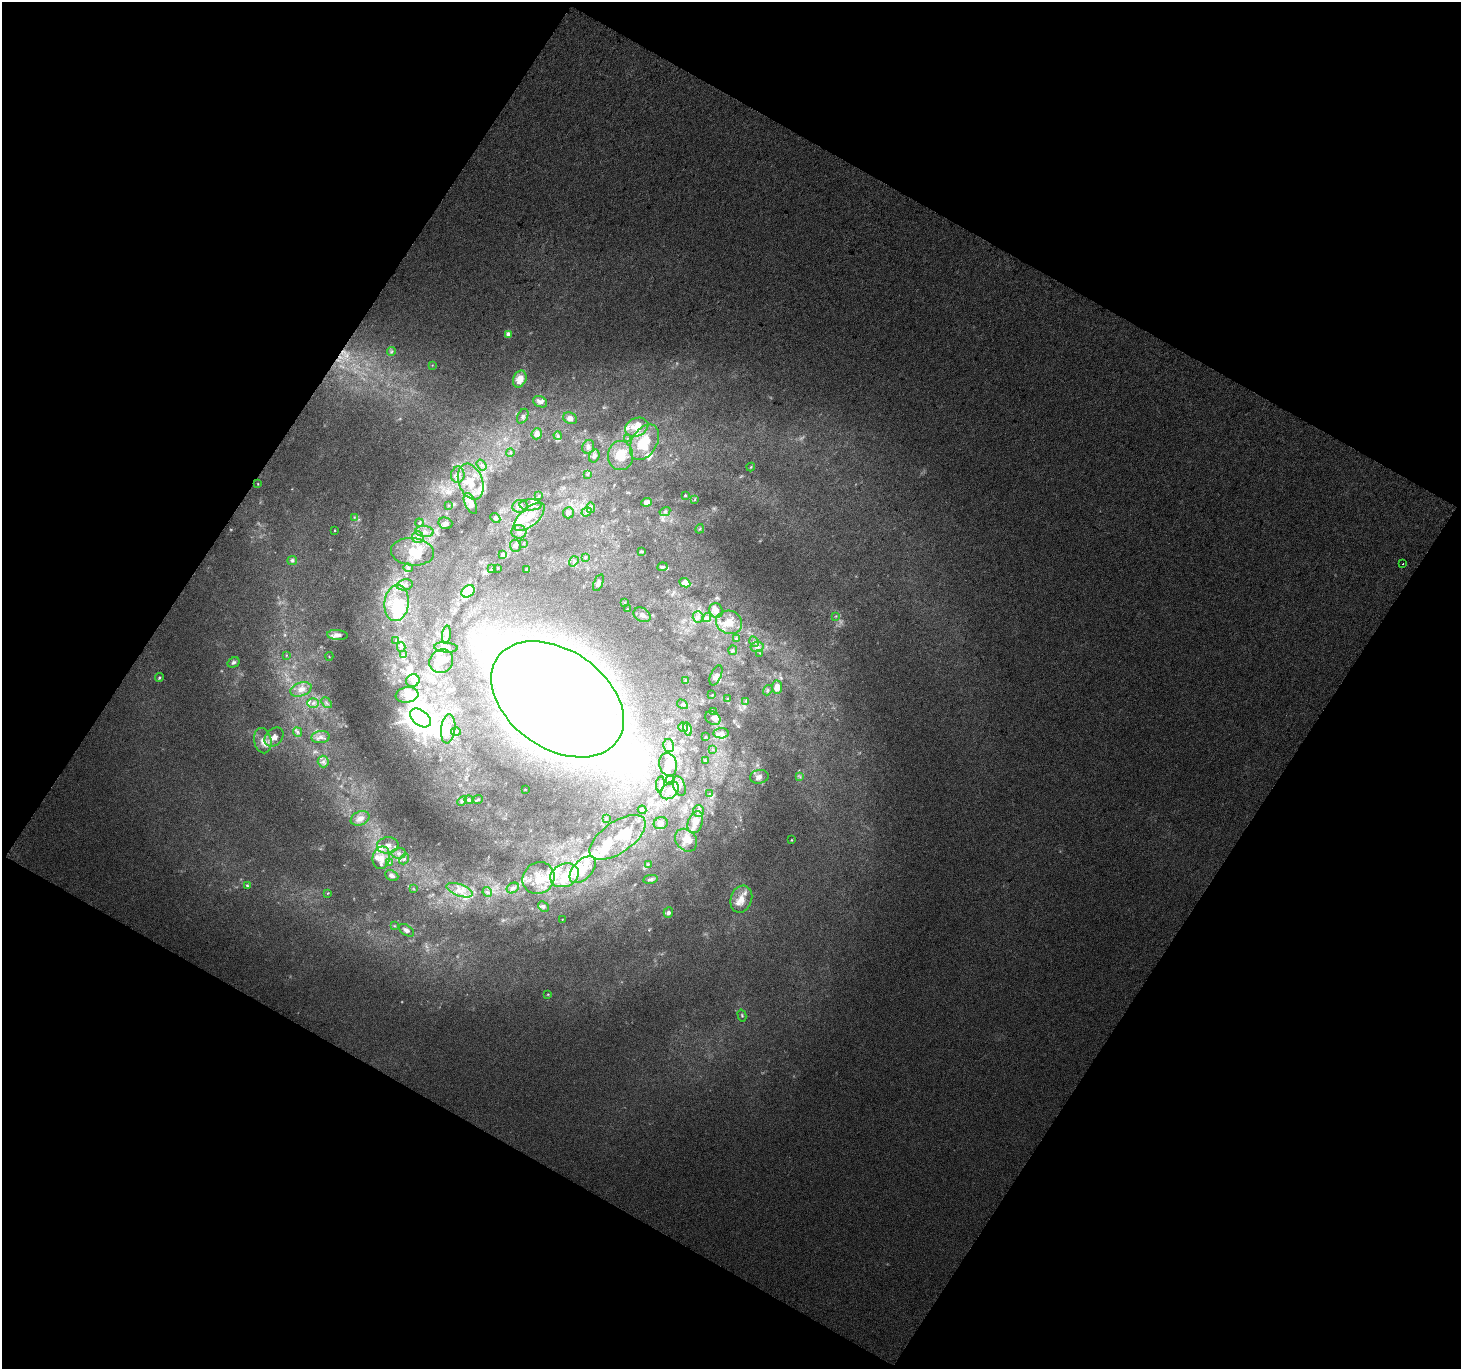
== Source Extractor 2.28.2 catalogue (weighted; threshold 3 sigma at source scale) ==
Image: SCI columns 1-2917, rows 102-2834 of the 2919 x 2953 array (HDU 1 of 3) = the unmasked area's bounding box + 8 px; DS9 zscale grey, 2 x 2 block average (1 PNG px = mean of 2 x 2 image px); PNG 1463 x 1371 px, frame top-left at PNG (2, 2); each listed source drawn as its Kron ellipse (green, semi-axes under 4 px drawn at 4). Shown black and unused: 48% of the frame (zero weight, under 3 of 4 exposures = <1% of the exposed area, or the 3 px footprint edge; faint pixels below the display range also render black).
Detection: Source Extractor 2.28.2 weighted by HDU 2 'WHT'. Background 0.0195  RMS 0.0082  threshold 0.0371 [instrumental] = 3 sigma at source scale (4.5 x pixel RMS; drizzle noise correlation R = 1.50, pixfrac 1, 0.0396/0.0396 arcsec/px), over >= 5 px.
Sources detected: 223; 1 too faint to see at this stretch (2 x 2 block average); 10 inside a brighter object's white glare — neither listed nor drawn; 48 inside a brighter listed object's ellipse — not listed separately; the other 164 listed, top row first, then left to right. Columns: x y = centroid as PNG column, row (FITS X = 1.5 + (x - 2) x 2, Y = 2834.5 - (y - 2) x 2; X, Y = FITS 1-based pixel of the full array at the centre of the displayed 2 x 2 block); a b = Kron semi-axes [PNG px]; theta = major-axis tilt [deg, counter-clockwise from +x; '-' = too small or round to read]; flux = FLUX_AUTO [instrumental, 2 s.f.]
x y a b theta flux
508 334 3 3 - 16
392 351 4 3 - 2.4
432 365 3 2 - 1.2
520 379 9 6 65 33
540 402 7 5 -26 9
523 416 8 5 65 5.1
570 418 7 5 -26 11
637 427 12 9 23 25
537 434 6 5 - 14
558 436 4 3 - 3.4
627 439 3 2 - 1.7
644 442 19 12 60 75
588 447 7 6 - 8.6
510 452 4 3 - 3.1
594 456 7 5 71 9.2
620 456 14 12 90 50
481 465 6 3 -54 4.4
751 467 4 3 - 2
458 475 8 7 - 9.7
587 475 4 3 - 2.4
471 482 18 12 -70 46
258 484 3 2 - 1.3
685 495 3 3 - 2
539 496 3 3 - 1.8
695 500 3 2 - 1.6
647 502 5 3 - 11
470 503 11 5 -66 25
449 505 3 2 - 1.2
531 505 11 5 -1 11
520 506 8 6 8 13
591 508 5 3 - 3.4
586 512 5 3 - 3.7
665 512 5 4 - 4.3
568 513 5 5 - 5.2
354 517 3 3 - 1.8
529 517 19 9 41 41
495 518 5 4 - 4.4
419 523 4 4 - 3.5
445 523 7 5 -15 7.4
700 529 5 2 - 2.1
335 530 2 2 - 1.6
425 532 9 5 -5 12
519 532 7 7 - 9.8
418 537 6 5 - 8.7
523 543 3 2 - 1.3
515 546 6 5 - 5.5
641 551 4 3 - 2.3
412 552 22 13 -5 44
502 555 4 4 - 7.3
585 558 3 3 - 2.5
292 560 5 4 - 5.2
574 561 5 4 - 4.3
1403 564 2 2 - 7.8
662 567 5 4 - 3.5
408 568 5 4 - 3.7
492 568 3 3 - 2.1
497 568 3 2 - 1.2
527 570 3 2 - 7
598 583 9 4 68 7.4
685 583 6 4 -26 22
405 585 8 5 12 7.3
468 591 7 5 41 37
397 603 18 12 84 70
625 603 3 2 - 1.3
627 609 3 2 - 1.2
716 611 7 6 - 16
642 615 9 6 -32 9.8
836 616 3 3 - 2
698 617 6 5 - 7.9
707 618 4 4 - 5.2
729 622 13 11 -21 30
337 635 10 5 -4 10
446 635 9 4 84 7.5
736 639 4 3 - 2.5
396 641 4 3 - 2.8
754 642 5 3 - 4.4
401 647 5 4 - 3.9
446 647 12 5 -4 11
757 647 7 5 8 8
733 650 4 4 - 3.5
760 653 3 2 - 1.1
286 655 3 2 - 0.96
403 655 3 3 - 2
329 656 4 2 - 1.1
441 661 12 11 - 20
233 662 6 5 - 6
716 675 10 5 66 7.6
159 677 4 3 - 3.2
413 680 7 6 - 9.2
685 681 4 3 - 2.2
777 687 6 5 - 22
301 689 11 6 20 18
768 690 5 3 - 3
407 695 11 7 9 15
712 695 3 3 - 1.6
557 699 73 49 -35 4200
727 699 3 2 - 1.4
746 701 3 3 - 2.1
313 703 6 4 0 7.6
326 703 6 2 -49 2.4
682 704 6 3 -31 2.8
713 712 3 2 - 1.2
420 718 12 7 -38 2600
713 718 8 6 -33 8.8
683 727 5 4 - 4.4
448 729 15 7 84 23
688 729 7 4 -79 5.9
456 731 5 4 - 4.3
298 732 5 4 - 4.4
721 733 7 5 5 6.9
274 737 11 8 46 14
320 737 9 6 6 10
706 737 3 3 - 1.4
263 741 13 8 -78 19
669 746 6 5 - 5.9
713 749 3 2 - 1.2
323 761 6 5 - 7.8
705 761 3 2 - 1.6
668 764 12 8 -77 26
759 777 9 7 11 9.5
800 777 4 2 - 2.2
670 780 4 4 - 4
660 784 7 4 80 5.5
679 786 10 6 -70 8.4
525 789 3 2 - 1.1
670 790 10 7 43 21
710 794 4 3 - 2.3
469 800 4 4 - 4.2
478 800 5 3 - 3.4
462 801 5 4 - 4.4
642 810 4 4 - 3.6
698 811 6 5 - 7.2
360 818 10 6 23 16
606 819 3 3 - 1.6
695 822 11 7 70 29
661 823 7 6 - 9.3
618 837 32 15 34 54
686 840 12 10 -49 23
791 840 3 2 - 1.6
388 845 11 8 7 21
399 853 7 5 4 9.2
381 858 11 8 77 26
404 859 6 4 51 4.9
389 863 3 3 - 2.3
648 864 3 2 - 1.4
583 870 16 9 47 35
564 875 15 11 25 49
392 876 7 5 -25 9
538 878 17 15 42 59
650 879 7 4 9 5.9
247 885 4 3 - 2.7
513 888 6 5 - 6.6
414 889 3 2 - 1.3
460 890 13 6 -21 19
487 892 5 4 - 4.4
327 893 3 2 - 1.4
741 899 14 10 69 27
543 906 6 4 -46 4.3
668 912 5 4 - 7
562 919 3 2 - 0.88
394 926 3 2 - 1.6
406 930 8 5 -33 7.6
548 994 3 3 - 1.7
742 1015 6 3 -75 3.1
Diffuse or blended objects may show on this block-average render without a row.